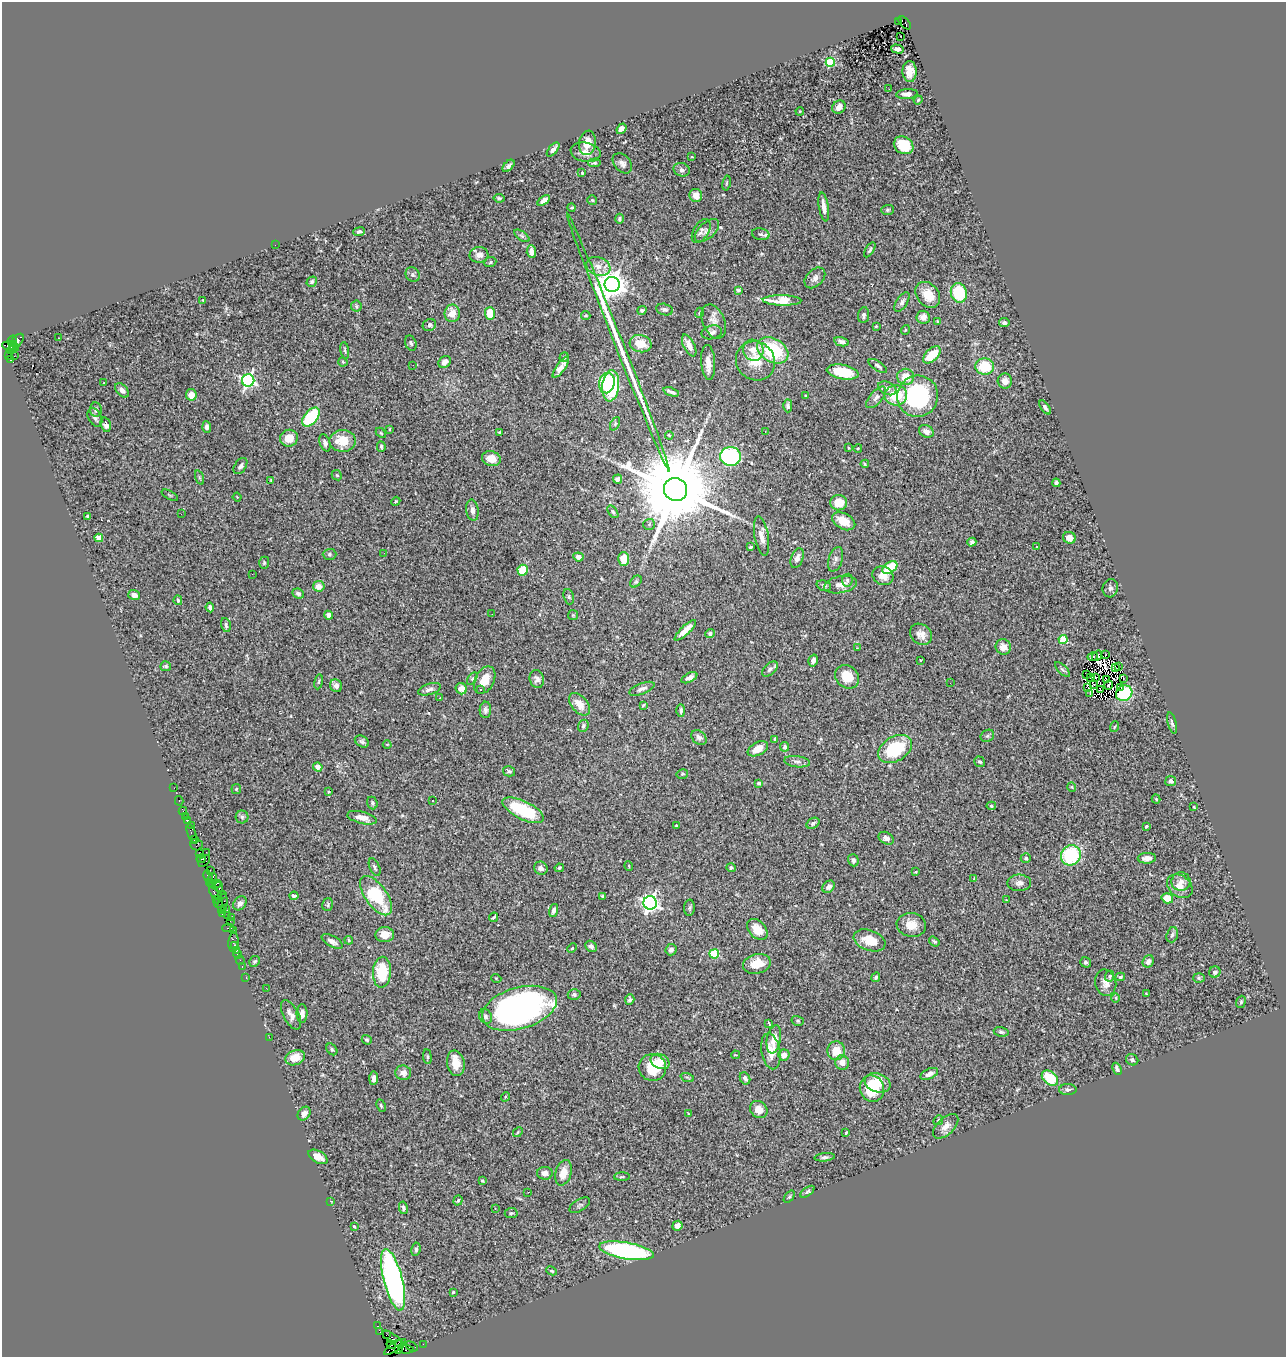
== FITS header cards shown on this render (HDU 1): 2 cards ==
NAXIS1  =                 1284
NAXIS2  =                 1355

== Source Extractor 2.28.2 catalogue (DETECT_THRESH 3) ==
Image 1284 x 1355 px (HDU 1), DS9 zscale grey, 1 PNG px = 1 image px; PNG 1288 x 1359 px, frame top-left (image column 1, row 1355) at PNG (2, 2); each listed source drawn as its Kron ellipse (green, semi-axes under 4 px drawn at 4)
Background 1.34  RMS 0.055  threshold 0.164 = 3 sigma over >= 5 px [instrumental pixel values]
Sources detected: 432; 3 with non-positive FLUX_AUTO (blend fragments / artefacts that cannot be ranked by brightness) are neither listed nor drawn; the other 429 listed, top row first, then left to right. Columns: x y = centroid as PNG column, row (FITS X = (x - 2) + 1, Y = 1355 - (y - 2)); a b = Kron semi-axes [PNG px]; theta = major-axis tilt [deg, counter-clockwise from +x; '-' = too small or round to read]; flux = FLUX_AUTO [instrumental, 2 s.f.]
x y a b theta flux
898 21 2 2 - 120
904 23 8 4 -45 360
901 36 3 2 - 4.6
897 49 6 4 -15 14
830 62 5 4 - 240
910 71 10 7 -88 36
889 89 3 2 - 4.4
907 94 11 5 5 17
918 100 4 3 - 4
839 107 7 6 - 20
800 111 4 3 - 3.1
621 129 5 4 - 19
587 143 12 8 80 48
904 145 10 8 -32 110
553 149 8 4 50 14
586 152 15 9 -11 30
692 157 3 2 - 2.4
594 163 6 4 3 6
622 163 11 8 -49 17
508 166 7 4 47 11
682 170 8 6 -24 12
582 173 3 2 - 3.3
726 183 7 3 79 3.8
696 195 6 6 - 34
499 198 5 3 - 5.1
592 200 5 5 - 4.9
544 201 7 4 34 19
824 207 14 4 -81 28
572 208 4 2 - 3.7
887 210 6 5 - 5.8
619 219 5 4 - 7
707 230 15 8 43 18
701 231 13 7 59 13
359 232 6 4 7 8.1
761 234 9 5 -12 9.3
522 236 9 4 -36 7.9
275 245 2 2 - 13
870 250 8 3 59 6.6
531 252 6 4 -85 21
479 255 9 8 - 26
490 262 6 5 - 6
598 266 12 9 -19 31
413 275 7 6 - 8.9
815 278 12 8 45 20
312 282 5 4 - 7.8
612 284 7 7 - 4600
738 290 4 3 - 5.1
959 293 10 8 -77 200
928 295 14 11 -51 60
203 300 3 2 - 2
782 300 19 5 -1 110
902 302 11 5 58 12
356 306 5 5 - 5.9
665 309 8 5 -13 11
642 310 5 4 - 8.3
452 313 9 7 81 49
699 313 5 3 - 4.1
490 314 6 5 - 73
586 315 5 4 - 4.9
864 315 8 5 84 10
923 317 7 6 - 25
938 321 4 3 - 4
714 322 18 11 -67 31
1004 323 5 4 - 11
429 325 7 6 - 10
876 326 3 2 - 2.8
905 330 5 3 - 3
712 332 10 7 13 13
59 338 2 2 - 2.3
12 341 5 3 - 230
17 341 8 5 51 320
618 342 139 4 -68 380
842 342 7 4 -11 13
411 343 8 5 -70 9
641 344 11 8 -14 65
689 345 12 5 -64 33
14 346 6 4 -48 290
10 347 8 3 -18 560
11 350 4 3 - 450
345 350 8 4 -80 6.6
753 350 11 10 - 41
773 350 17 11 -30 230
932 355 10 6 45 98
9 356 4 3 - 34
14 356 3 2 - 16
564 357 5 4 - 4.9
11 360 3 3 - 460
755 361 20 19 - 88
343 362 5 4 - 4.7
445 362 7 5 46 21
708 362 17 7 -86 34
413 365 2 2 - 2.2
878 366 10 4 -33 9.3
561 367 13 4 54 22
985 367 9 8 - 120
843 372 16 7 -11 130
906 377 8 8 - 55
248 380 6 6 - 860
1005 381 7 7 - 24
103 383 3 2 - 6.3
607 383 10 8 81 180
611 386 15 8 84 270
887 388 10 6 -22 18
122 390 8 5 -48 14
671 392 8 3 -19 12
191 395 6 5 - 38
805 395 3 2 - 2.7
896 395 11 10 - 110
918 396 21 20 - 400
876 397 13 6 49 14
788 406 6 4 -89 10
1045 407 8 4 -53 11
96 410 7 6 - 9.8
95 417 10 6 -61 12
311 417 11 6 49 200
615 424 7 4 65 5.6
106 425 7 5 -74 20
207 427 6 4 -88 11
389 429 3 3 - 3.3
765 431 3 2 - 4.1
926 431 8 6 -30 18
500 432 3 3 - 7
381 433 6 3 -45 4.1
669 435 4 3 - 4.9
289 438 9 8 - 48
342 441 13 11 -2 83
325 443 9 5 -71 11
381 447 5 3 - 5.6
849 448 3 2 - 2.7
858 448 4 3 - 2.7
730 456 10 9 - 400
491 459 9 7 -18 43
865 464 4 4 - 3.8
240 466 9 5 56 11
337 475 5 4 - 4.5
199 477 7 3 -71 5.4
618 479 4 4 - 13
271 480 3 2 - 2.4
1056 483 4 4 - 8.7
676 489 12 11 - 78000
170 495 9 3 -29 4.4
237 497 4 3 - 2.6
396 501 4 3 - 3.3
839 503 8 7 - 66
472 510 11 6 -82 15
613 512 7 3 -54 5.7
181 514 3 2 - 3
88 516 4 3 - 5
844 521 12 8 -27 56
649 524 6 5 - 6.3
762 536 20 7 -80 29
99 538 4 4 - 58
1069 538 6 6 - 27
972 542 4 4 - 8.6
751 547 4 3 - 4.5
1037 547 2 2 - 3.1
384 553 2 2 - 2.1
329 554 7 5 1 6.6
578 557 5 4 - 20
797 558 10 6 70 20
624 559 7 5 -89 70
836 559 13 7 72 16
264 563 6 5 - 5.7
890 567 8 5 35 150
523 570 5 5 - 99
252 574 2 2 - 2.4
883 576 11 9 -27 37
847 580 6 5 - 6.4
636 582 7 5 48 6
841 585 16 8 11 33
319 586 6 5 - 32
824 586 7 5 -19 8.1
1110 588 9 7 75 11
298 593 6 4 -25 11
134 595 6 5 - 24
569 597 8 5 -73 6.7
178 600 5 4 - 6.8
210 607 5 3 - 12
492 614 3 2 - 5.2
329 615 4 4 - 19
573 615 5 5 - 4.1
226 625 7 4 -76 7.9
685 630 14 4 44 31
710 633 4 4 - 8.8
921 634 12 9 -40 28
1063 640 4 4 - 130
1003 647 8 7 - 33
857 648 3 3 - 2.1
1105 655 3 2 - 3.7
1093 656 5 3 - 9.1
1097 656 5 3 - 6.1
813 660 6 4 74 14
921 660 4 2 - 3.1
166 666 5 5 - 7.3
1115 667 4 2 - 4.4
1119 667 3 2 - 3.8
770 669 9 5 43 11
1062 670 10 4 -44 7.5
1086 674 3 2 - 0.96
847 677 13 11 -42 74
1090 677 2 2 - 1.6
689 678 8 4 27 14
1095 678 2 2 - 2.8
1123 678 3 2 - 3.7
472 679 7 4 58 5.4
537 679 9 7 -75 13
1107 679 3 2 - 3.5
485 680 15 9 62 53
319 682 7 3 81 4.9
950 683 2 2 - 4.8
1094 685 4 2 - 2
1109 685 4 3 - 5
336 686 6 6 - 16
1088 687 4 2 - 2.8
1121 687 2 2 - 5.9
429 689 12 5 17 15
461 689 6 5 - 39
480 689 3 2 - 3.7
642 689 13 5 21 15
1101 690 4 2 - 2.1
1124 693 8 7 - 140
1090 694 3 2 - 5.4
439 698 2 2 - 2.3
579 704 13 8 -49 47
643 705 4 3 - 3.9
485 710 8 5 87 11
681 710 6 4 90 8.3
1172 723 11 4 -75 9
583 726 6 5 - 8.4
1114 727 5 3 - 3.5
987 736 7 5 31 7.6
699 737 8 6 -41 13
775 739 4 3 - 9.3
362 742 7 5 -30 9
387 744 4 3 - 2.7
785 747 5 4 - 9
758 749 11 6 28 45
895 749 18 12 32 190
797 762 13 5 -7 15
980 762 6 5 - 6.1
318 767 5 4 - 40
509 771 6 5 - 7.5
682 774 6 4 14 5.8
1171 781 5 5 - 13
759 783 4 3 - 6.1
1072 787 5 3 - 2.8
174 788 2 2 - 23
236 789 5 5 - 4.5
328 792 4 3 - 3.2
1156 799 4 4 - 4.3
179 801 5 3 - 25
433 801 3 3 - 9.1
372 803 6 5 - 7.2
991 806 5 4 - 5.1
1194 807 3 3 - 4
523 810 22 9 -26 210
183 811 4 3 - 53
185 817 3 2 - 42
242 817 6 6 - 8.9
362 818 15 6 -14 40
187 820 3 3 - 110
813 823 7 5 31 8
191 825 3 2 - 12
676 826 3 3 - 7.7
1146 826 3 2 - 4
192 833 9 3 -70 180
886 838 8 5 -29 15
194 839 3 2 - 70
196 844 6 5 - 220
206 852 2 2 - 86
199 854 3 2 - 43
1071 855 10 9 - 280
1026 858 5 4 - 6.2
1147 858 9 5 3 25
201 859 4 4 - 49
853 860 6 5 - 12
204 861 7 4 44 150
629 866 5 3 - 3
375 867 9 5 -66 7.7
541 868 7 6 - 15
559 868 5 3 - 4.6
731 868 5 4 - 8.1
210 870 2 2 - 30
915 872 3 2 - 2.7
208 877 7 3 -72 140
212 878 5 3 - 220
974 879 3 2 - 2.2
1181 882 9 9 - 23
211 883 4 3 - 99
1019 883 12 8 1 19
215 884 6 3 8 72
1180 886 14 10 -37 36
219 887 5 3 - 230
828 887 7 5 44 14
214 892 7 3 -68 210
222 894 2 2 - 38
294 896 4 3 - 6.5
376 896 23 10 -55 210
603 896 4 3 - 5.4
1167 898 6 5 - 61
216 899 3 2 - 110
1006 900 3 3 - 2.3
218 902 5 3 - 94
223 903 10 5 81 370
240 903 8 6 48 16
650 903 7 6 - 1400
328 905 6 5 - 6.3
690 908 8 5 86 7.7
225 909 3 3 - 170
221 910 3 2 - 62
554 910 7 4 73 12
222 914 3 2 - 31
227 916 3 2 - 43
231 917 2 2 - 24
494 917 5 2 - 4.8
230 921 2 2 - 85
911 925 15 12 -9 49
228 928 6 2 0 89
757 929 12 8 -47 49
233 931 3 2 - 120
385 935 9 7 2 38
1172 935 8 5 73 8.1
349 940 4 3 - 3.7
870 940 16 10 -19 78
332 941 11 5 -29 18
934 941 6 4 -35 6.2
233 942 10 5 85 190
234 945 3 2 - 83
591 946 6 5 - 13
572 948 5 4 - 3.9
236 950 3 3 - 77
671 950 6 5 - 14
237 954 4 3 - 64
714 954 5 4 - 150
240 960 4 3 - 24
255 961 6 5 - 6.9
1148 961 6 5 - 17
1086 962 5 5 - 9.4
757 964 14 9 13 63
242 966 3 2 - 43
382 972 15 9 86 150
1215 972 6 5 - 10
1110 976 5 4 - 6.3
246 977 3 2 - 50
876 977 5 4 - 7
1120 977 5 4 - 6.2
496 978 5 3 - 3.3
1199 978 6 5 - 5.5
1106 983 13 10 -76 29
266 988 2 2 - 1.7
1146 994 3 2 - 3.7
574 995 6 5 - 7.3
1116 998 4 3 - 3.3
630 999 5 4 - 7.5
1241 1002 6 4 71 5
519 1008 38 20 16 1300
302 1014 9 5 88 18
291 1015 16 7 -62 24
486 1016 7 6 - 9.8
798 1021 6 5 - 5.2
769 1023 4 2 - 5.5
1001 1032 7 4 -11 7.9
269 1037 2 2 - 51
774 1039 14 7 80 38
367 1040 5 4 - 5.9
332 1049 6 4 -50 6.4
771 1051 18 9 -79 55
836 1051 9 9 - 62
735 1055 4 2 - 2.6
784 1055 5 5 - 20
427 1057 7 3 -82 5.3
295 1058 10 7 22 45
1132 1060 6 5 - 7.6
660 1061 10 7 -25 44
456 1063 13 8 -78 45
842 1063 7 7 - 30
652 1068 14 13 - 110
1117 1069 6 3 -66 11
403 1073 8 7 - 18
929 1074 9 5 25 17
687 1077 7 4 -19 5.4
374 1078 7 4 86 18
745 1078 6 5 - 13
1050 1078 9 6 -39 120
877 1083 13 9 -19 74
872 1089 13 12 - 130
1068 1090 8 5 0 8.9
505 1097 5 3 - 3.5
381 1106 6 3 -64 4.6
759 1109 9 8 - 35
304 1114 7 5 49 18
689 1114 4 2 - 3
938 1120 5 4 - 4.8
946 1126 15 8 44 28
518 1132 5 4 - 4.5
846 1133 4 3 - 3.1
318 1157 10 6 -29 29
825 1157 10 4 6 8
545 1173 8 6 -2 18
563 1173 13 8 74 52
622 1177 8 3 1 5
482 1181 4 3 - 3.6
528 1192 2 2 - 2.5
807 1192 8 4 36 7.1
789 1197 7 4 54 5.1
458 1200 5 4 - 5.8
331 1201 3 2 - 4.6
580 1205 11 6 31 8.9
403 1208 6 4 -81 9.3
495 1208 3 2 - 5.4
511 1213 6 5 - 5.6
354 1226 3 3 - 4.8
677 1226 5 5 - 15
416 1249 7 4 82 6.4
626 1251 28 8 -10 610
552 1271 5 3 - 4.2
393 1280 32 9 -76 1200
453 1292 3 3 - 5
377 1326 3 2 - 34
380 1332 4 3 - 56
386 1335 2 2 - 23
393 1339 13 4 -35 380
398 1343 4 3 - 220
423 1344 2 2 - 16
391 1345 5 3 - 100
411 1346 7 3 -31 130
395 1347 12 3 34 200
406 1349 8 4 -7 260
399 1350 4 2 - 77
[3 non-positive-flux detections neither listed nor drawn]